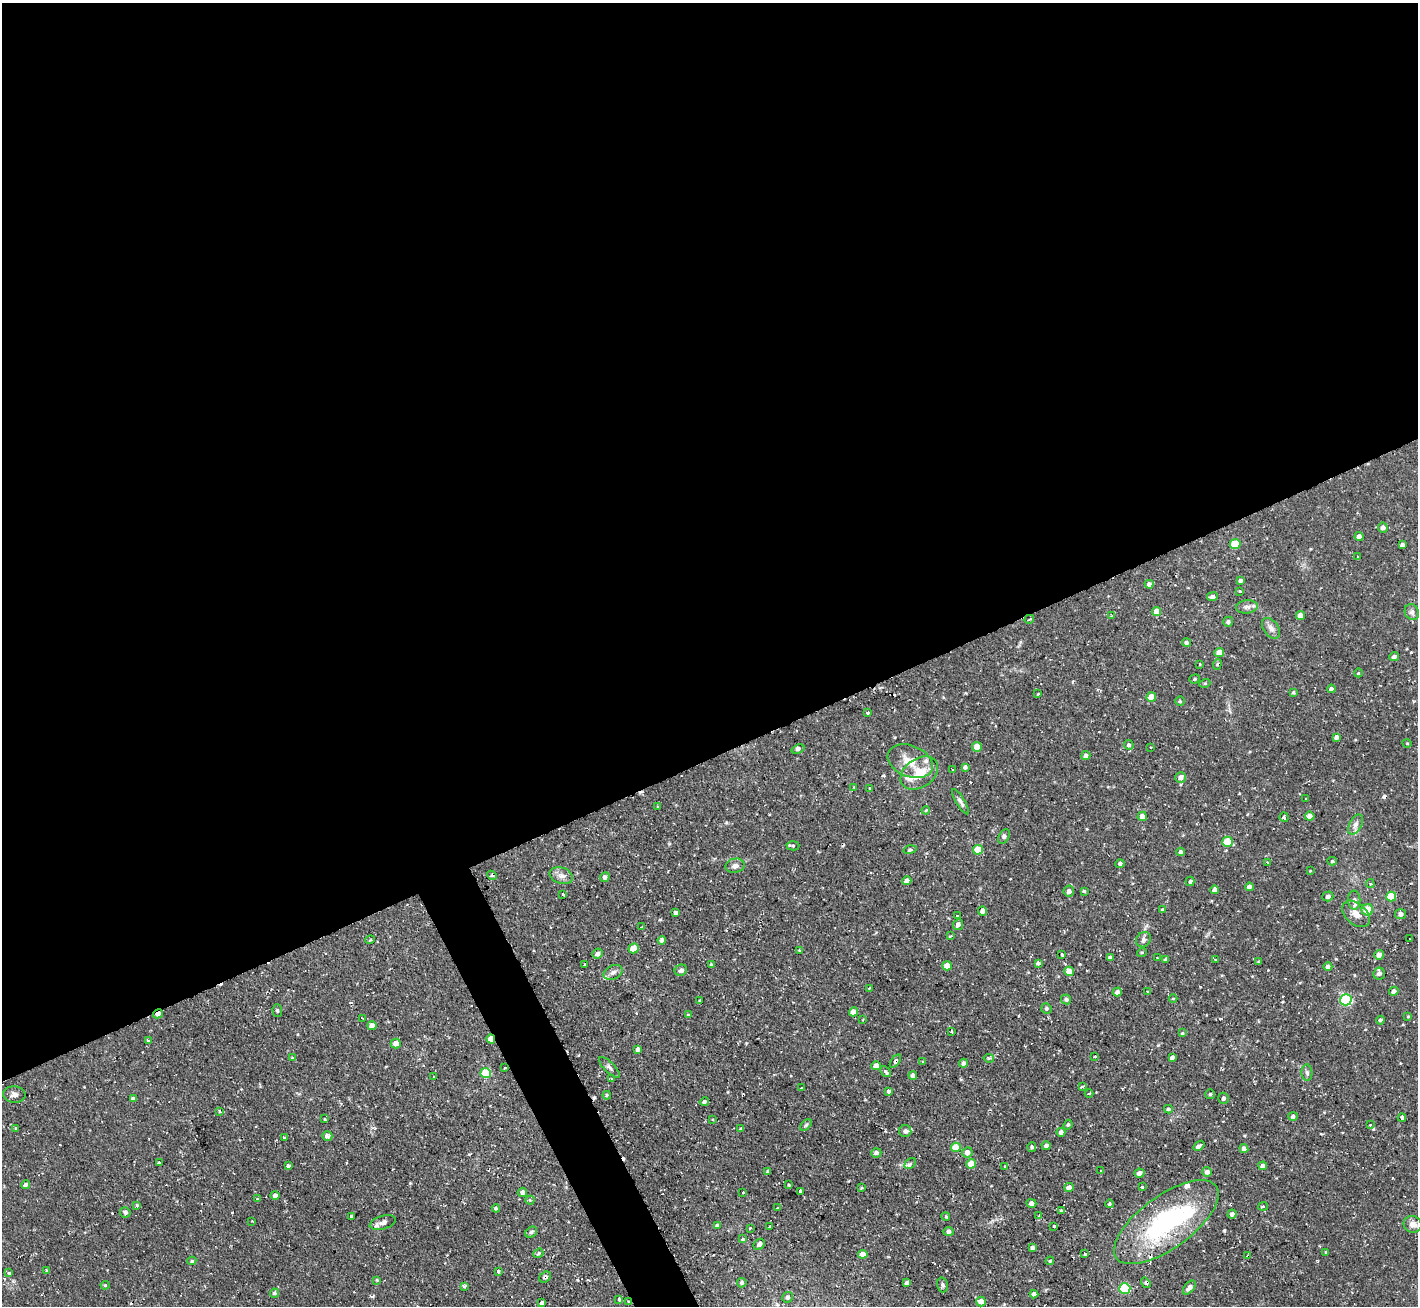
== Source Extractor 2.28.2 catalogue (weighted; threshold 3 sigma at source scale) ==
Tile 2 of 4 x 4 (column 2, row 1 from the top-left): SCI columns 1417-2832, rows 4198-5501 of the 5665 x 5649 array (HDU 1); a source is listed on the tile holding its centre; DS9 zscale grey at full resolution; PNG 1420 x 1308 px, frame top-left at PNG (2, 3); each listed source drawn as its Kron ellipse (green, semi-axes under 4 px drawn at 4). Shown black and unused: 60% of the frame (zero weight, under 2 of 3 exposures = <1% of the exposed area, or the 3 px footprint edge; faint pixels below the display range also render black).
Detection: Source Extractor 2.28.2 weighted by HDU 2 'WHT'; one run over the whole footprint, this tile lists its part. Background 0.085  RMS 0.0075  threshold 0.0336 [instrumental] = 3 sigma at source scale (4.5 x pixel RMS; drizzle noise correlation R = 1.50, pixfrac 1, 0.05/0.05 arcsec/px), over >= 5 px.
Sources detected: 280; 16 cosmic-ray / hot-pixel residue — neither listed nor drawn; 7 inside a brighter listed object's ellipse — not listed separately; the other 257 listed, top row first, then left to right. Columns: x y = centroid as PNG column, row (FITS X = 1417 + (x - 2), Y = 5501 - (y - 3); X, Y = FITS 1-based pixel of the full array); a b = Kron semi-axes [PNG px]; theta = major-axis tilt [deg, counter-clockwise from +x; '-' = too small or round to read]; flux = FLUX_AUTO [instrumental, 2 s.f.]
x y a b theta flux
1383 528 5 5 - 3.1
1359 536 4 4 - 4.2
1235 544 5 5 - 25
1402 545 4 4 - 2.5
1357 556 3 3 - 2.6
1241 580 4 4 - 1.8
1149 584 4 4 - 2.4
1240 592 3 3 - 1.8
1212 597 5 4 - 2.5
1247 607 11 6 6 3.1
1157 612 4 4 - 9
1412 612 8 7 - 2.6
1111 616 3 3 - 1.1
1300 616 4 4 - 6
1029 619 5 3 - 1
1228 622 5 5 - 1.9
1271 628 12 7 -54 3.9
1186 642 4 4 - 1.8
1219 652 5 4 - 8.4
1394 657 5 4 - 2.6
1200 664 4 3 - 1.9
1217 664 5 4 - 1.4
1358 673 4 3 - 0.56
1195 679 5 4 - 1.1
1205 683 5 3 - 0.78
1331 689 4 4 - 1.8
1293 692 4 4 - 1.1
1038 694 3 3 - 0.53
1151 697 5 4 - 9
1180 701 4 4 - 1.1
867 713 3 3 - 2
1336 737 4 4 - 2.6
1407 743 4 3 - 0.58
1129 745 5 5 - 1.9
977 747 5 4 - 8.9
1150 747 3 2 - 0.82
798 749 7 4 19 1.9
1086 756 4 4 - 2.9
910 761 23 15 -22 16
965 767 4 3 - 1.8
953 770 3 2 - 0.81
919 773 20 14 35 17
1181 777 5 5 - 3.5
854 787 4 3 - 0.5
870 788 3 2 - 0.55
1306 799 2 2 - 0.66
960 802 14 4 -59 2.4
658 807 4 2 - 0.67
926 810 4 3 - 0.63
1142 816 5 4 - 5.9
1310 816 5 4 - 4.7
1284 817 5 4 - 2.6
1356 824 11 6 60 3.5
1004 836 8 5 63 1.6
1228 842 5 5 - 24
793 846 6 4 2 1.4
910 850 7 4 15 1.8
978 850 5 5 - 19
1181 852 4 4 - 1.9
1332 861 4 4 - 1.1
1267 862 3 3 - 0.64
1120 864 4 4 - 1.7
735 866 9 7 11 3.3
1310 871 3 2 - 0.5
492 875 5 3 - 0.99
561 876 12 8 -19 4.3
605 877 5 4 - 2.6
907 881 4 4 - 6
1190 881 5 3 - 1.6
1370 884 4 4 - 1.6
1249 887 4 4 - 2.9
1215 890 4 4 - 3.9
1069 891 5 5 - 2.5
1084 891 4 3 - 1
563 894 3 2 - 0.93
1328 896 5 5 - 2.5
1391 897 5 5 - 21
1354 900 9 6 -88 3.7
1163 910 3 3 - 1.3
1367 910 6 5 - 12
982 911 4 4 - 2.6
676 913 3 3 - 2.3
1356 914 16 10 -42 7.5
1400 914 5 5 - 3.5
958 916 3 3 - 1.4
958 925 5 5 - 3.4
642 926 3 2 - 0.6
950 936 3 3 - 1.8
1410 939 3 3 - 0.85
370 940 5 3 - 0.68
662 940 4 4 - 2.9
1143 940 8 7 - 2.2
634 948 5 4 - 10
799 950 3 2 - 0.56
1142 952 5 3 - 0.75
598 954 5 5 - 2.9
1062 954 4 3 - 2
1379 955 5 4 - 4.7
1110 958 4 3 - 2.4
1157 958 2 2 - 0.65
1166 959 4 3 - 1.8
1215 960 3 2 - 0.75
1258 962 4 3 - 0.68
1038 963 4 3 - 1.7
585 964 3 2 - 0.72
711 964 4 4 - 0.82
947 966 5 4 - 9.2
1328 967 4 4 - 2.4
681 970 6 5 - 3
1069 971 5 5 - 8.9
613 972 10 6 26 2.9
1379 973 6 5 - 2.9
869 988 3 2 - 1
1147 991 3 2 - 0.81
1394 991 5 4 - 3.2
1117 992 4 4 - 2.9
1066 999 5 5 - 1.9
1173 999 4 3 - 0.61
699 1000 3 2 - 0.94
1346 1000 6 5 - 95
1046 1008 5 5 - 1.5
277 1011 6 5 - 1.1
853 1012 5 4 - 6.2
158 1014 5 4 - 4.7
688 1015 4 3 - 1.1
1408 1016 4 3 - 0.7
362 1018 3 2 - 0.66
863 1020 3 2 - 0.82
1380 1020 4 3 - 1.8
372 1026 4 4 - 6.2
951 1031 3 3 - 0.76
1182 1033 4 3 - 0.65
491 1039 4 4 - 9.9
148 1041 4 3 - 2.7
396 1044 5 5 - 6.2
638 1049 4 4 - 2.4
1095 1056 3 2 - 0.92
292 1058 4 2 - 0.55
989 1058 5 4 - 0.96
1172 1058 4 3 - 2.5
895 1061 7 4 52 1.6
923 1062 4 3 - 0.8
963 1063 4 4 - 2.8
876 1066 5 4 - 8
609 1067 14 5 -45 2.3
505 1068 3 2 - 1
885 1072 6 3 -48 2.5
486 1073 5 5 - 30
1307 1073 8 5 -87 1.9
913 1075 4 4 - 2.8
434 1076 3 2 - 0.62
612 1079 3 3 - 1.9
1082 1086 4 2 - 1.5
801 1088 3 3 - 1.3
888 1091 4 4 - 7.7
1089 1093 4 3 - 0.74
14 1094 11 8 -2 3.4
1210 1094 5 5 - 1.2
607 1095 4 4 - 1
1223 1098 5 5 - 2.4
133 1099 4 3 - 2.3
704 1102 5 4 - 1.2
1168 1109 4 3 - 1.3
219 1111 4 3 - 0.89
1293 1116 5 4 - 2.1
1402 1118 4 4 - 5.7
324 1119 4 3 - 2.4
712 1119 3 3 - 0.71
806 1125 7 4 45 1.4
1068 1125 5 4 - 0.91
1370 1125 4 3 - 1.1
16 1129 3 3 - 1.5
741 1129 3 3 - 1.4
905 1131 6 6 - 1.8
1061 1132 4 4 - 3
327 1136 5 4 - 3.2
284 1137 3 3 - 2.6
1046 1146 4 4 - 2.1
1199 1146 6 3 37 4.5
956 1147 5 4 - 16
1032 1147 5 4 - 1.3
1244 1149 4 4 - 2.7
967 1152 5 5 - 4.4
876 1153 5 4 - 2.1
159 1162 4 3 - 3.5
910 1163 6 4 42 2.4
971 1164 5 4 - 12
288 1165 4 3 - 5.6
1005 1166 3 2 - 0.92
1263 1166 4 4 - 3
768 1171 4 3 - 1.1
1101 1171 3 2 - 0.65
1207 1172 5 4 - 3.2
1139 1173 5 4 - 3.6
25 1185 4 4 - 2
789 1185 3 3 - 0.8
1069 1187 5 4 - 4.1
1142 1187 3 3 - 1.2
862 1188 3 2 - 0.73
800 1191 3 3 - 13
522 1192 4 4 - 2.4
743 1193 3 2 - 1.2
275 1196 4 4 - 2.5
257 1199 4 3 - 1.4
530 1200 4 4 - 0.89
1031 1203 5 4 - 2.9
1109 1204 4 4 - 1.1
137 1206 3 3 - 2.8
1263 1206 5 3 - 1.1
496 1208 4 4 - 1.6
778 1208 3 3 - 1.6
1061 1211 4 4 - 1.4
125 1212 5 5 - 2
1232 1214 4 4 - 3
1039 1215 4 2 - 0.56
351 1216 4 3 - 2.7
946 1217 4 3 - 0.82
252 1221 2 2 - 0.6
1166 1222 61 26 36 120
383 1223 13 6 16 3.9
1413 1224 9 8 - 5.2
717 1226 4 4 - 3.3
769 1226 3 2 - 0.83
1054 1226 3 3 - 1.2
750 1228 3 3 - 0.76
531 1232 6 5 - 1.7
948 1232 5 4 - 2.4
743 1239 4 3 - 2.2
759 1244 6 5 - 2.2
1033 1247 3 3 - 2.2
1326 1252 3 3 - 0.72
538 1253 5 4 - 1.3
863 1254 5 4 - 6
1085 1254 4 3 - 2.1
1248 1256 3 3 - 2.3
192 1261 4 4 - 1.1
1050 1261 4 3 - 1.3
46 1270 3 3 - 1.7
498 1271 3 3 - 1.8
9 1273 3 3 - 3.3
545 1277 6 5 - 1.7
377 1280 4 3 - 0.7
742 1283 5 4 - 1.5
907 1283 4 3 - 1.6
1146 1283 5 4 - 1.5
105 1285 4 4 - 0.83
942 1285 7 5 -75 1.5
464 1286 3 3 - 3.2
1189 1287 8 4 51 3.5
1125 1289 5 5 - 50
274 1293 4 4 - 1.4
1034 1294 4 4 - 2.1
788 1297 5 5 - 2
619 1299 4 3 - 2.4
629 1302 4 3 - 0.82
981 1302 5 5 - 5.9
542 1303 4 4 - 3.1
Overlapping masked pixels (flux is a lower limit): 7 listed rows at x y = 158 1014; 491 1039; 895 1061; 505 1068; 1248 1256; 545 1277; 629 1302